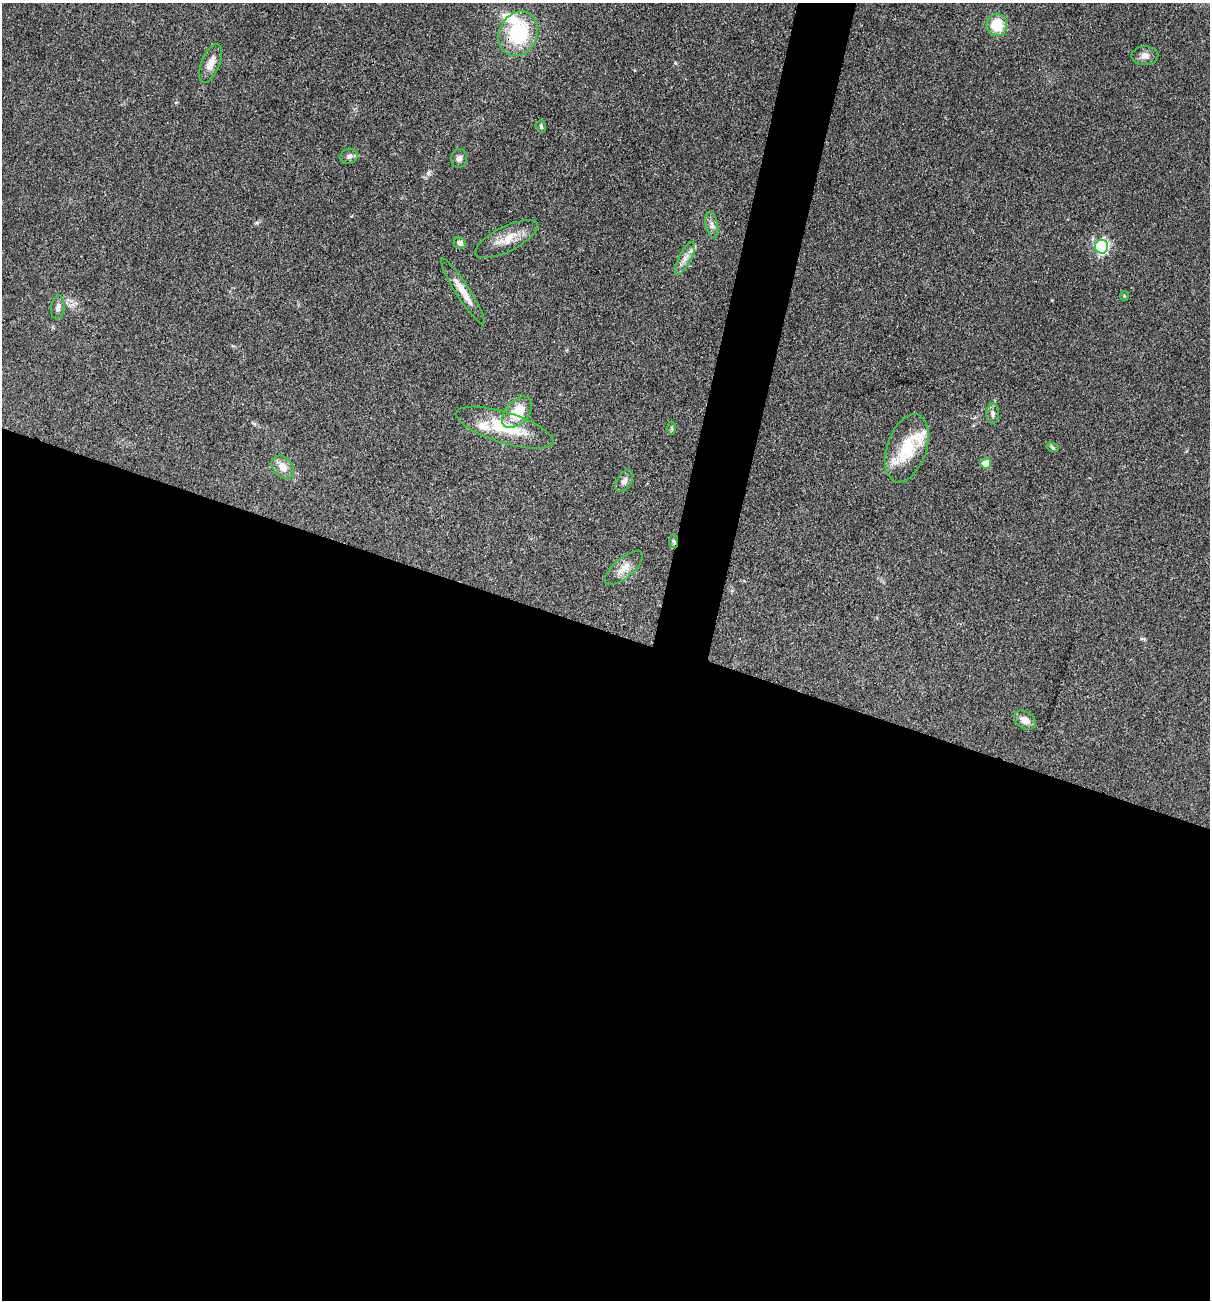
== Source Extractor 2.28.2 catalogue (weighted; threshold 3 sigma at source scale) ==
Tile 14 of 4 x 4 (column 2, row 4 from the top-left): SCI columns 1462-2669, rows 2-1299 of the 5213 x 5194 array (HDU 1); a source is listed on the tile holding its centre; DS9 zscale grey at full resolution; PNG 1212 x 1302 px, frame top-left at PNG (2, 3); each listed source drawn as its Kron ellipse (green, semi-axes under 4 px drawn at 4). Shown black and unused: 54% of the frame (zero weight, under 3 of 4 exposures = <1% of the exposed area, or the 3 px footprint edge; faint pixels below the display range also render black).
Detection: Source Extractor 2.28.2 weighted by HDU 2 'WHT'; one run over the whole footprint, this tile lists its part. Background 0.0969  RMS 0.006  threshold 0.0271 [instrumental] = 3 sigma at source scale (4.5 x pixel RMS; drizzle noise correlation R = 1.50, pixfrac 1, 0.05/0.05 arcsec/px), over >= 5 px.
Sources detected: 32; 5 inside a brighter listed object's ellipse — not listed separately; the other 27 listed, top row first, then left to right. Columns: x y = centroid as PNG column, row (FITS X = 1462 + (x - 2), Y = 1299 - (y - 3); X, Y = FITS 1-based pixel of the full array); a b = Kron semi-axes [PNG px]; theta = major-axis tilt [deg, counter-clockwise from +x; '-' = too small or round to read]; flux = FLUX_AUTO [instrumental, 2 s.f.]
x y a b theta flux
997 25 11 10 - 16
518 34 23 19 65 41
1145 56 13 9 1 3.9
211 63 20 9 68 6.3
541 126 6 5 - 1.1
349 156 8 7 - 2.3
459 158 9 8 - 2.6
712 225 13 6 -77 2.8
506 239 34 12 26 11
460 243 6 5 - 3.2
1102 247 7 6 - 94
685 258 18 6 62 4.3
463 292 38 7 -57 8.8
1124 296 5 4 - 0.66
58 307 12 6 82 2.6
517 412 18 11 48 16
993 413 10 6 -90 2.3
505 428 51 15 -17 29
672 428 6 4 -89 0.9
907 448 35 19 71 24
1053 448 6 4 -19 0.92
986 463 5 5 - 10
283 467 13 9 -47 6.4
624 481 12 7 60 2.7
673 541 7 4 -81 1.2
624 568 23 9 41 6.6
1025 720 12 8 -33 4.9
Overlapping masked pixels (flux is a lower limit): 2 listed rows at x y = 463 292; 673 541